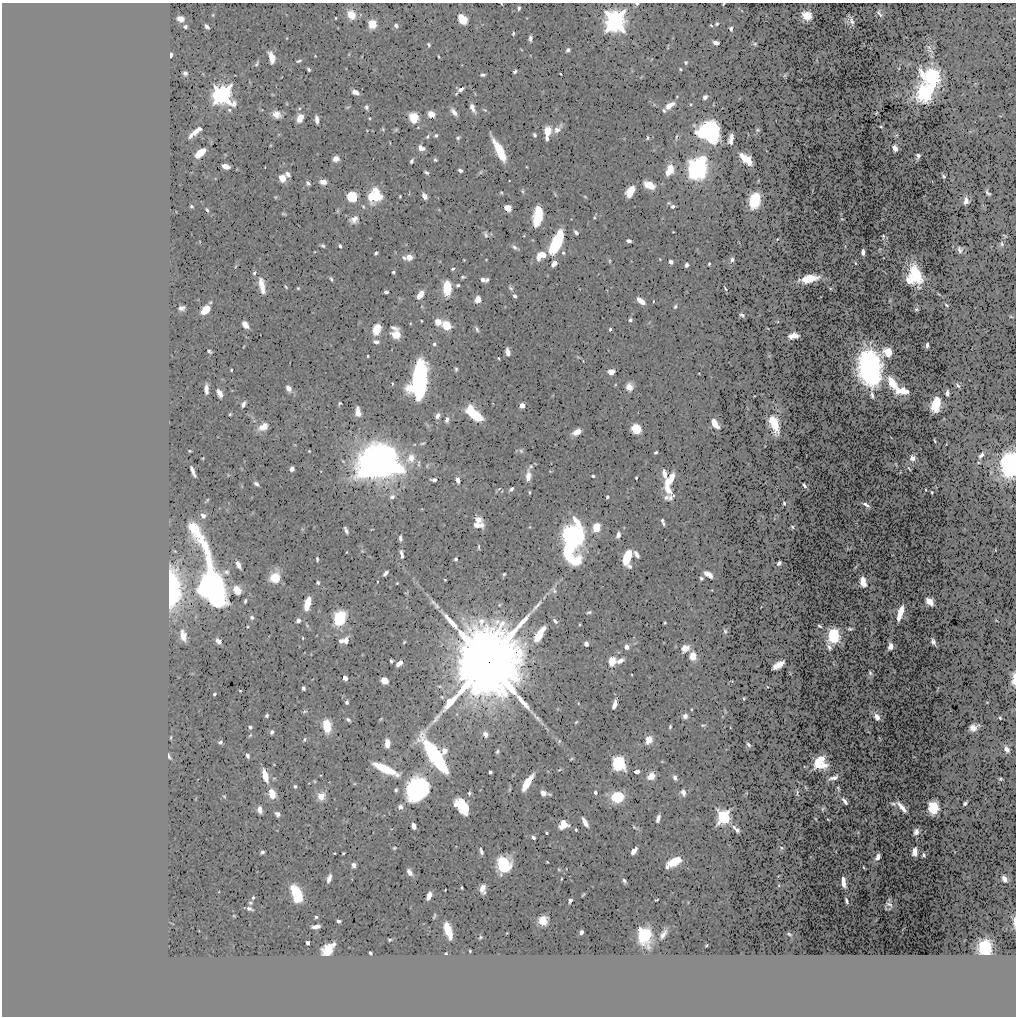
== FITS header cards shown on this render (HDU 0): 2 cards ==
NAXIS1  =                 1014
NAXIS2  =                 1014

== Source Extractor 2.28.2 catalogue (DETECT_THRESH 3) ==
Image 1014 x 1014 px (HDU 0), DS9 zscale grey, 1 PNG px = 1 image px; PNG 1018 x 1018 px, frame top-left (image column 1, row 1014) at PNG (2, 3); no overlay
Background 0.502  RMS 0.012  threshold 0.0345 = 3 sigma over >= 5 px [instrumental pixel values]
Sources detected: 488; all 488 listed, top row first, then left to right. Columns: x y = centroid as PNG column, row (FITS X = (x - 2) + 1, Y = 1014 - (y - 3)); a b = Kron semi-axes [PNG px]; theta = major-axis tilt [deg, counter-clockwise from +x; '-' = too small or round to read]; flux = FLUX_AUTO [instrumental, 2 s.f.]
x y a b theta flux
502 4 3 2 - 0.43
637 4 5 3 - 1.8
723 4 4 2 - 0.67
519 8 4 3 - 1.8
879 13 7 3 -55 1.5
213 15 4 4 - 0.84
351 15 11 9 -64 9.4
807 15 8 7 - 12
336 18 3 2 - 0.6
180 19 6 5 - 5.4
462 19 8 6 -53 17
615 21 9 8 - 480
851 21 8 3 -73 2.4
372 24 6 5 - 21
717 24 4 3 - 1.2
711 25 3 3 - 0.75
396 26 7 5 -74 1.8
185 27 4 3 - 1.7
207 27 5 3 - 2.2
731 29 4 3 - 1.6
513 33 4 3 - 1.1
530 38 5 3 - 2.2
716 43 6 4 -12 2.9
755 44 5 4 - 0.99
429 45 4 3 - 1.3
929 49 16 6 -60 3.6
568 50 4 3 - 1.9
171 55 4 3 - 2.5
438 56 4 2 - 0.73
271 57 11 5 -74 8.7
299 61 7 3 19 1.4
686 62 5 5 - 1.3
257 64 9 4 62 1.5
680 69 3 2 - 0.79
309 70 4 3 - 1.3
515 71 4 3 - 1.8
185 73 4 4 - 1.8
560 74 3 2 - 0.59
483 75 4 3 - 1.6
785 75 6 3 71 0.72
933 76 19 13 -22 48
461 89 9 6 14 3.4
355 92 7 4 -26 4.2
925 92 15 13 78 61
222 95 8 7 - 350
677 96 3 2 - 0.5
705 97 4 4 - 2.8
670 105 10 5 33 7.8
347 107 7 3 13 0.71
366 107 5 4 - 1.9
472 108 9 4 -66 4.5
229 110 6 5 - 1.5
485 110 7 4 -27 1.1
664 111 5 4 - 1.3
454 112 9 4 -51 4.5
876 113 3 2 - 0.61
276 114 8 6 -25 7.7
431 114 7 6 - 6.3
300 118 7 5 65 11
369 118 3 3 - 0.69
414 118 7 6 - 22
317 120 7 4 -84 3.5
881 127 3 2 - 0.67
200 129 4 3 - 1.7
383 129 5 4 - 0.94
557 129 14 6 47 5.5
396 130 5 3 - 1.1
548 130 6 5 - 16
757 130 5 4 - 0.97
709 132 17 14 -37 130
193 133 13 4 43 5.7
436 135 5 5 - 1.5
534 135 4 3 - 1.5
427 137 6 5 - 1.5
676 137 10 3 78 1.2
458 138 5 4 - 1.3
547 138 5 3 - 2.5
647 138 5 4 - 1.3
731 139 10 5 80 4.8
421 148 6 5 - 4.2
895 148 5 4 - 5.7
499 150 20 6 -64 30
200 153 10 5 42 13
918 156 5 4 - 1.7
336 159 5 5 - 5.6
746 159 12 6 -40 17
435 160 5 4 - 1.2
411 161 4 3 - 1.6
226 166 7 4 -14 8.4
697 169 12 9 69 250
460 170 4 3 - 1.9
670 170 11 7 65 17
426 172 5 3 - 1.4
481 172 7 5 37 1.2
288 174 7 5 -49 2.5
944 176 4 3 - 0.93
282 178 8 7 - 6.9
323 182 6 5 - 6.2
308 183 5 3 - 1.9
649 185 10 6 -24 13
522 191 6 4 -74 1.1
630 192 11 6 61 11
501 193 3 3 - 0.83
988 193 6 3 -49 1.6
375 196 13 12 - 37
400 196 3 2 - 0.71
424 196 6 4 -60 3.7
275 197 5 4 - 0.85
352 197 8 7 - 25
585 197 5 3 - 0.77
754 200 11 7 76 42
966 201 6 4 86 4.5
191 206 3 3 - 1
673 206 6 5 - 2.2
363 207 6 4 -63 1.1
508 208 6 5 - 8.2
207 210 5 3 - 1.2
284 214 6 3 -14 1.1
538 217 16 7 79 35
594 217 5 4 - 0.9
354 219 10 7 29 5.1
576 232 5 3 - 2.1
486 234 10 6 -68 2.1
883 236 5 3 - 0.82
1005 236 4 2 - 0.67
777 239 3 2 - 0.52
629 241 5 3 - 2.4
556 243 19 7 66 58
1002 244 7 5 -76 1.4
322 246 5 4 - 1.4
340 246 4 3 - 1.8
515 247 9 4 -28 2.2
960 250 7 5 -79 2.2
863 252 5 3 - 3.1
376 253 4 3 - 1.3
563 253 5 5 - 1.3
541 256 10 6 32 13
409 257 6 5 - 6.6
404 258 7 5 -35 1.9
660 259 4 2 - 0.49
732 259 6 4 82 1.9
609 261 6 4 90 0.93
671 262 4 4 - 3.2
554 263 6 4 57 3.8
855 263 3 2 - 0.48
709 264 3 3 - 0.87
687 265 4 3 - 2.4
236 266 6 3 69 0.9
453 269 4 3 - 1
393 272 3 3 - 1.5
254 273 7 5 68 1.6
916 274 16 8 -70 37
463 277 6 4 1 1.2
331 279 5 3 - 1.3
809 279 15 6 10 17
484 280 8 4 -4 4.1
909 280 8 5 -44 7.3
262 285 21 7 -78 9.6
458 285 4 3 - 1.4
286 287 5 2 - 0.82
298 288 4 3 - 0.75
447 288 11 6 90 31
511 288 8 5 -52 1.6
725 289 5 3 - 0.77
386 292 4 3 - 1.5
939 294 7 3 -45 0.73
420 295 8 5 53 10
515 296 4 3 - 1.9
478 299 6 5 - 8.7
641 301 8 4 -37 9.1
653 301 3 2 - 0.5
946 305 5 3 - 0.93
675 307 5 4 - 1.2
182 308 6 4 9 2.5
916 309 3 3 - 1
205 310 8 5 41 19
742 315 5 3 - 1.4
1011 317 4 2 - 0.6
630 320 4 4 - 1.4
421 321 3 2 - 0.6
438 322 7 7 - 7.5
245 325 7 5 -56 6.1
446 326 7 6 - 19
376 329 8 6 74 20
477 329 8 4 -62 1.7
610 329 3 3 - 1.7
396 334 10 7 -71 16
793 336 10 5 8 5.5
376 342 6 5 - 2.9
434 344 5 4 - 1.5
927 345 4 3 - 2.2
209 351 5 3 - 1.3
508 352 7 4 -79 6.5
888 352 8 7 - 10
368 356 3 2 - 0.72
498 358 3 2 - 0.74
870 367 23 13 -82 300
456 369 5 3 - 1.3
231 370 3 3 - 0.8
611 372 5 4 - 8.9
699 373 3 2 - 0.55
419 380 25 11 83 240
892 383 12 6 -61 15
958 385 6 4 -49 2.1
629 387 8 7 - 6.4
289 388 8 6 -59 4.2
206 389 9 4 -89 5.2
902 391 12 6 -5 11
219 393 8 4 -62 5.9
947 393 5 4 - 2.5
340 403 4 3 - 0.92
243 404 7 4 59 2.7
936 404 11 7 75 24
522 405 4 4 - 7.2
358 412 8 5 -81 6.4
230 414 3 3 - 0.97
474 414 17 7 -42 32
438 416 7 5 60 3.2
447 420 7 5 79 2.8
715 424 9 4 -56 13
774 424 17 7 -73 17
263 427 11 7 28 7.9
636 429 7 7 - 20
577 432 8 5 25 7
934 441 4 2 - 0.72
422 443 7 3 17 1
189 451 3 2 - 0.76
309 451 3 3 - 0.66
521 451 7 6 - 1.7
656 452 4 3 - 1.3
981 455 7 4 49 2.5
203 458 4 2 - 0.56
411 458 13 10 60 10
912 458 4 4 - 7.6
377 462 22 18 37 600
419 464 12 4 90 2.1
1012 465 15 12 88 150
392 466 18 7 -25 70
909 468 4 2 - 0.61
292 469 5 4 - 3.2
193 471 11 3 -68 3.5
550 471 4 3 - 0.53
664 474 13 6 -61 6.4
528 476 14 6 86 6.9
593 476 4 3 - 1.1
672 477 10 4 74 7.7
636 478 3 2 - 0.81
434 480 5 4 - 2.8
457 480 7 4 -81 3.8
667 482 6 5 - 6.7
256 484 5 3 - 1.9
804 485 5 3 - 1.9
667 488 14 7 -55 7.1
511 489 5 3 - 1.9
926 490 3 2 - 0.55
529 492 3 2 - 0.79
932 492 3 2 - 0.74
392 497 7 6 - 2.7
607 497 4 3 - 1.2
669 497 12 8 25 4.4
784 503 4 2 - 1.4
866 505 6 3 -31 2.3
203 515 6 5 - 3.4
478 520 7 6 - 6.3
662 520 5 3 - 1.1
663 524 4 3 - 1.3
478 525 9 4 -4 6.1
193 527 14 9 -61 18
792 527 3 2 - 0.95
596 528 7 6 - 17
372 529 3 2 - 0.52
346 530 7 3 -66 2.2
618 535 6 4 74 3.9
574 536 19 12 -85 230
400 538 6 4 -85 2.3
479 547 8 3 90 1.1
362 551 4 4 - 0.66
568 551 23 9 -62 46
347 552 3 2 - 0.43
402 554 10 4 -79 2.9
636 554 7 4 -56 3.4
627 557 12 6 72 30
317 559 4 3 - 1.3
456 559 4 3 - 1.5
779 563 4 4 - 1.9
238 564 7 4 -62 5.1
630 566 5 4 - 1.9
226 572 9 7 -18 2.8
385 573 6 3 48 2.7
504 574 4 3 - 1
708 574 9 4 -33 5.9
275 577 11 9 65 13
701 578 3 3 - 1.3
445 580 3 2 - 0.58
863 582 8 5 -79 11
318 583 4 4 - 1.4
397 583 3 2 - 0.69
212 586 41 14 -76 380
173 588 40 15 -89 66
237 590 12 9 -57 7.6
554 590 9 6 -63 2.2
245 601 5 3 - 1.2
433 602 10 6 -39 2.3
929 602 7 5 -44 11
307 604 10 5 75 22
499 605 5 4 - 0.95
437 606 6 5 - 1.5
589 612 5 3 - 1.2
900 613 12 4 73 16
252 617 6 5 - 1.9
340 618 9 7 72 70
298 620 4 4 - 3
555 621 6 4 -47 2.2
665 623 3 3 - 0.84
819 626 4 2 - 1.1
850 629 4 3 - 1.1
725 631 7 5 -71 1.4
539 634 16 6 58 19
183 636 9 5 -76 7.2
833 636 9 6 -85 60
303 638 3 3 - 0.68
346 640 9 6 79 4.5
219 641 5 4 - 8.6
341 641 5 4 - 2.8
404 642 5 3 - 0.8
933 642 6 4 -65 2.5
586 644 4 4 - 3.5
890 646 6 4 80 5.4
627 647 6 6 - 3.4
829 647 6 3 -69 1.8
685 648 9 7 35 6.9
693 656 7 5 -85 12
391 661 4 3 - 1.6
612 661 9 8 - 11
620 661 9 5 29 4
487 662 15 13 71 22000
399 664 6 4 42 5.2
779 665 10 5 30 11
870 673 5 4 - 1.2
345 678 5 4 - 4.1
1014 679 11 4 88 5.7
384 681 6 5 - 9.3
439 686 6 3 -17 0.98
303 688 4 3 - 1.8
240 691 4 3 - 0.59
214 694 4 3 - 1.2
442 697 6 3 -45 0.81
744 698 3 2 - 0.72
347 702 4 3 - 1.6
987 702 3 2 - 0.44
578 703 5 3 - 0.59
615 704 8 4 73 5
691 709 4 2 - 0.59
305 711 7 4 18 1.1
267 715 4 3 - 1.7
685 716 4 4 - 4.1
877 717 6 4 -60 3.8
1000 718 3 2 - 0.81
348 720 6 3 -41 1.5
576 722 5 3 - 0.76
703 725 6 4 -5 1.1
327 726 10 6 -83 27
250 727 5 4 - 1.6
670 727 4 3 - 1
973 728 9 6 25 5.2
272 732 4 3 - 1.9
485 734 7 5 -64 3.8
250 735 6 4 45 0.94
171 737 4 2 - 0.58
304 740 6 4 51 1.5
648 740 7 5 69 9.8
559 741 5 4 - 1
220 742 5 4 - 1.6
387 743 7 4 -88 8.3
748 745 4 3 - 1.8
1006 749 5 4 - 5.2
444 751 8 7 - 4.3
497 751 6 4 66 1.4
247 755 5 3 - 2.2
169 756 6 3 -67 1.4
435 756 29 8 -55 140
571 759 5 2 - 0.77
618 763 9 8 - 71
819 763 8 8 - 40
385 769 21 6 -25 31
559 770 6 3 19 0.79
637 771 4 4 - 3.9
490 772 4 3 - 1.6
265 776 13 5 -74 12
651 776 7 6 - 8.2
675 778 7 5 -63 2.6
833 778 9 4 18 3.4
1001 779 3 3 - 0.92
314 781 6 3 -88 0.77
527 783 16 5 58 20
295 786 4 3 - 1.2
838 788 4 2 - 0.9
417 789 19 15 58 120
396 790 4 3 - 1.5
595 792 4 4 - 2.1
683 792 7 5 -72 3.8
469 793 5 4 - 1.3
543 793 6 5 - 4.3
797 793 8 3 84 1.1
272 794 7 5 -72 17
224 796 5 3 - 0.76
321 796 4 4 - 23
617 797 7 6 - 54
845 801 6 3 -52 3.7
965 803 5 3 - 1.7
893 804 6 3 -8 1.4
462 806 15 9 -53 30
400 807 6 5 - 3.4
902 807 11 4 -50 7.4
933 807 10 8 87 24
823 809 5 4 - 0.9
260 810 6 4 -84 4.9
277 814 5 4 - 2.3
724 817 6 6 - 130
658 818 7 4 74 3.9
816 819 3 2 - 0.57
828 820 3 2 - 0.53
585 822 8 4 -59 6.9
563 825 8 7 - 11
414 826 5 4 - 4.9
635 827 11 4 -33 1.3
734 827 6 5 - 2
576 830 3 3 - 0.9
737 830 4 4 - 2
916 832 5 4 - 3.9
546 833 3 3 - 1.2
533 837 4 3 - 2.2
394 848 5 4 - 0.94
781 848 6 4 -23 1.1
481 851 6 3 -69 2.4
634 851 7 4 55 4.9
262 852 4 3 - 1.6
915 852 7 4 88 6.4
334 853 3 2 - 0.54
343 853 3 2 - 0.84
924 855 4 3 - 1.8
878 857 6 4 63 4.2
674 861 12 6 26 22
547 862 3 2 - 0.62
504 864 12 10 90 50
354 865 4 4 - 7.9
667 867 4 3 - 1.7
863 867 3 2 - 0.54
559 869 5 4 - 0.91
409 872 8 5 -54 4.4
329 879 8 4 73 4
1004 879 6 4 -61 5
624 881 5 4 - 1.9
843 882 10 4 -82 6
462 888 3 3 - 0.88
483 889 9 5 -87 5.9
445 890 3 2 - 0.58
297 894 15 7 -70 42
583 894 4 3 - 0.95
429 896 7 4 69 7.6
253 898 4 3 - 0.96
656 900 4 2 - 0.87
570 901 5 4 - 2.2
846 901 5 3 - 1.8
250 903 5 4 - 1.1
889 905 6 4 -56 2.2
249 909 5 3 - 2.2
434 916 8 3 72 1.1
316 917 4 4 - 1.3
338 921 4 3 - 2.4
543 921 7 7 - 15
1014 922 13 3 -89 2.9
316 927 8 4 8 4.6
448 930 14 5 -73 26
581 932 4 4 - 2.9
663 934 16 7 56 5.3
789 934 4 2 - 1
645 935 12 9 -80 55
480 937 5 4 - 1.1
390 940 4 3 - 1
308 943 4 3 - 3.8
334 944 5 4 - 2.2
706 945 3 3 - 0.85
985 948 10 9 - 55
328 950 10 8 46 21
470 951 3 3 - 0.86
370 953 4 3 - 1.5
446 953 4 3 - 0.93
At the frame edge (FLAGS 8, measured only in part): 6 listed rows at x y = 502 4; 637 4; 723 4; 1012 465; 1014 679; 1014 922